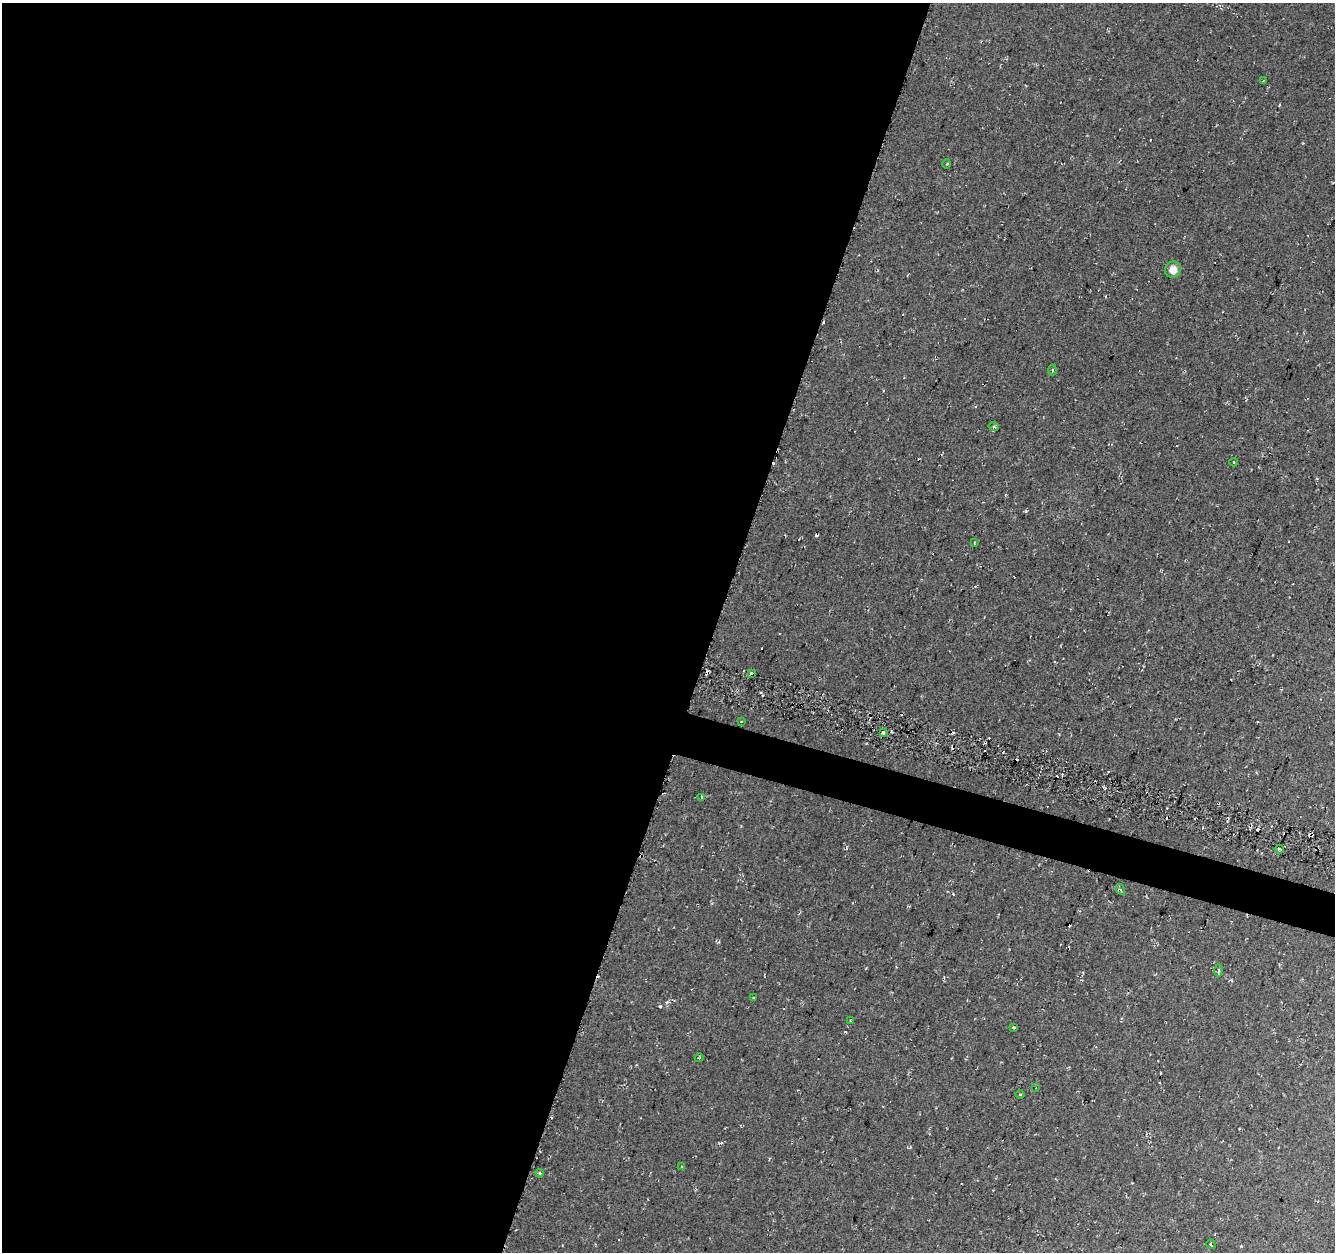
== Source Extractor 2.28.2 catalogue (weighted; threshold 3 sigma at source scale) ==
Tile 5 of 4 x 4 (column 1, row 2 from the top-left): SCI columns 6-1338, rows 2783-4032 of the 5381 x 5612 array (HDU 1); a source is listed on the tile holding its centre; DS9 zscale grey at full resolution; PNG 1337 x 1254 px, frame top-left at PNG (2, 3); each listed source drawn as its Kron ellipse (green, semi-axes under 4 px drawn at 4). Shown black and unused: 55% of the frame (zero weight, under 2 of 3 exposures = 2% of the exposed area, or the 3 px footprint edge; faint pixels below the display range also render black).
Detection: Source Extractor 2.28.2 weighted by HDU 2 'WHT'; one run over the whole footprint, this tile lists its part. Background 0.0367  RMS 0.011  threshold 0.0474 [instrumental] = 3 sigma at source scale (4.5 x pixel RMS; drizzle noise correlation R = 1.50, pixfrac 1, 0.0396/0.0396 arcsec/px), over >= 5 px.
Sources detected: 29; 6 cosmic-ray / hot-pixel residue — neither listed nor drawn; the other 23 listed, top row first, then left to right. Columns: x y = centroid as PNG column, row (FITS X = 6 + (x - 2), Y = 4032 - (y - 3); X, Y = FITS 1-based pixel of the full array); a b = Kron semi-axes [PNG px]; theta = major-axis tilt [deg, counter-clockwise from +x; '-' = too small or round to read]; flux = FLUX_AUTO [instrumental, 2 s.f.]
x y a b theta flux
1263 80 3 2 - 0.88
947 164 4 3 - 1.1
1173 270 8 7 - 9.7
1052 370 5 3 - 1.2
994 427 5 3 - 1.4
1234 462 4 3 - 0.95
974 542 3 2 - 0.83
751 673 3 3 - 4.8
741 721 3 2 - 0.78
883 732 4 3 - 2.4
702 797 3 3 - 6
1279 849 5 2 - 3.7
1120 889 6 3 -61 1.6
1218 971 6 3 -89 2.2
753 997 3 3 - 5.9
850 1021 3 2 - 0.92
1014 1028 3 3 - 1.5
699 1058 4 2 - 0.88
1036 1088 2 2 - 0.9
1020 1095 4 3 - 1.2
682 1166 3 3 - 1.1
540 1173 4 3 - 1.5
1211 1244 5 3 - 1.4
Unlisted compact peaks at least as high as the median listed source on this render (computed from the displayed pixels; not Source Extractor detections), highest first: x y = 1026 511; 660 1007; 667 1002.